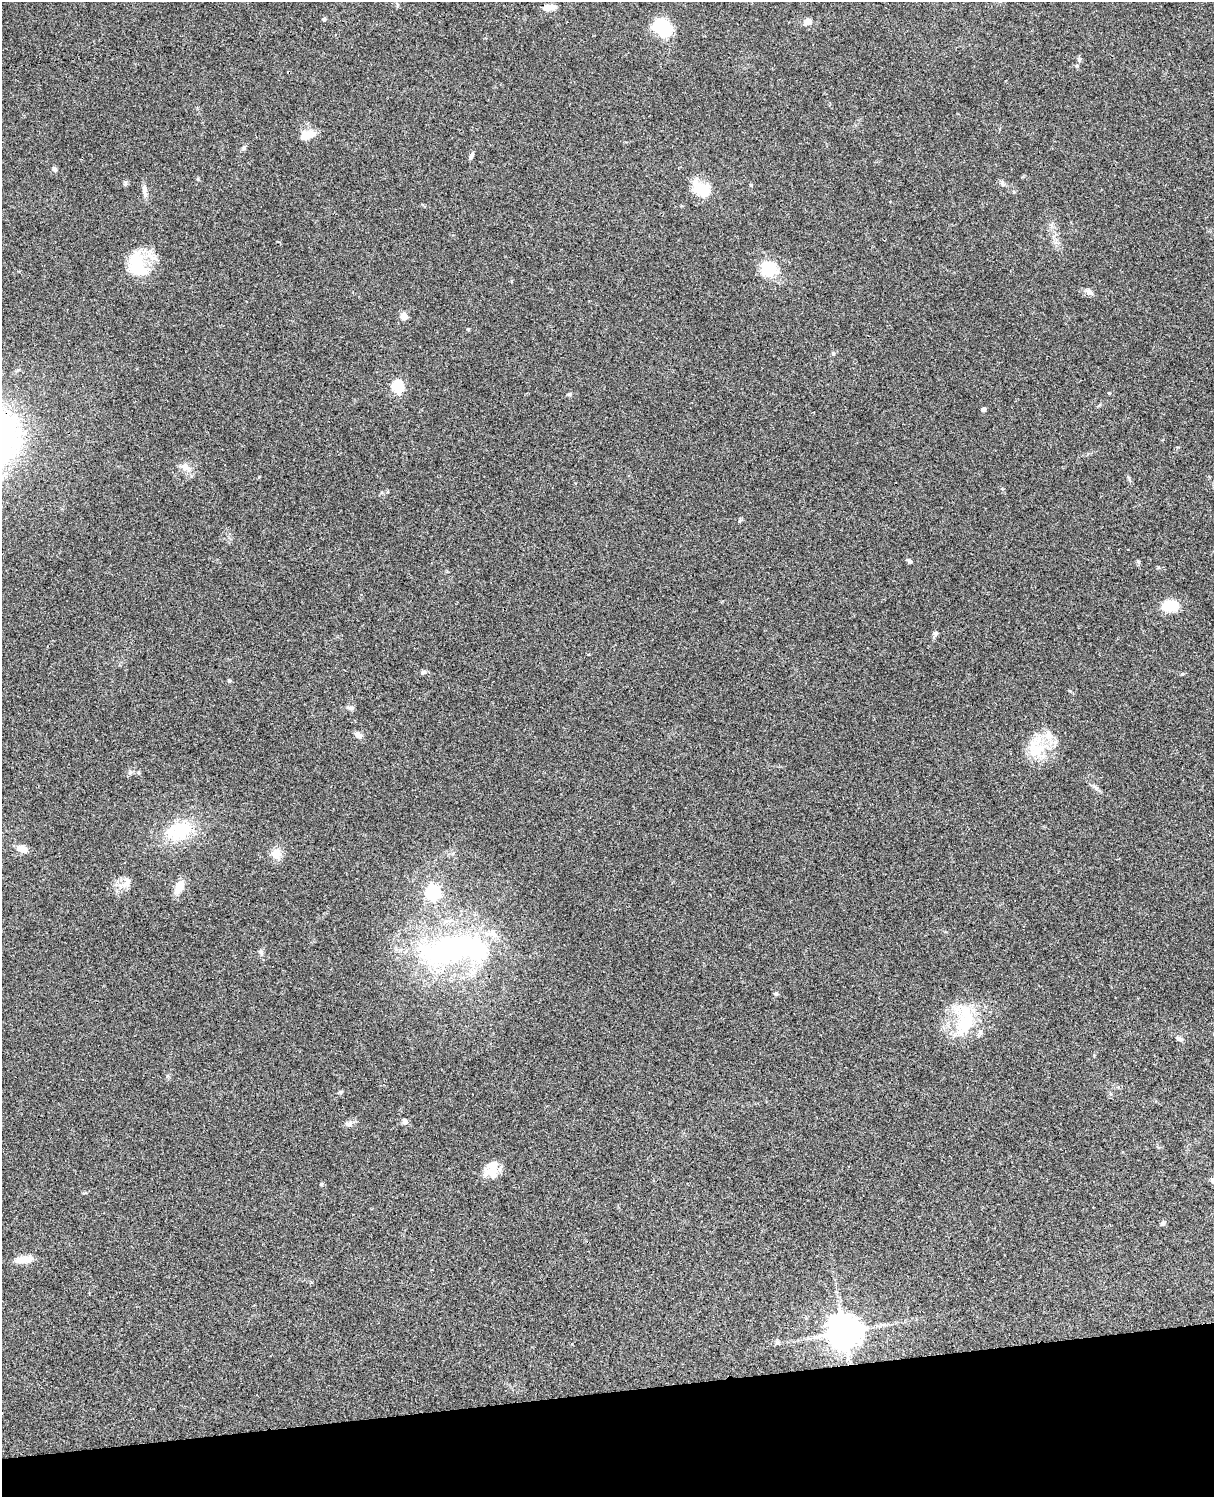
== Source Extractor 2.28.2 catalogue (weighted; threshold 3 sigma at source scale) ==
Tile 10 of 4 x 3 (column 2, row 3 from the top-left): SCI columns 1334-2545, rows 278-1772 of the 5088 x 4927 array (HDU 1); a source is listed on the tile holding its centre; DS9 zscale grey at full resolution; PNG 1216 x 1499 px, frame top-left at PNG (2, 2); no overlay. Shown black and unused: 7% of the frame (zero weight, under 3 of 4 exposures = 6% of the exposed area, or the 3 px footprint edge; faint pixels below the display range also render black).
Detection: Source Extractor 2.28.2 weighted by HDU 2 'WHT'; one run over the whole footprint, this tile lists its part. Background 0.0799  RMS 0.0058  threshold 0.0261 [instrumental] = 3 sigma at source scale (4.5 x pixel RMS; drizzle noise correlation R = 1.50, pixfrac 1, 0.05/0.05 arcsec/px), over >= 5 px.
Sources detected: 59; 1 inside a brighter object's white glare — not listed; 4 inside a brighter listed object's ellipse — not listed separately; the other 54 listed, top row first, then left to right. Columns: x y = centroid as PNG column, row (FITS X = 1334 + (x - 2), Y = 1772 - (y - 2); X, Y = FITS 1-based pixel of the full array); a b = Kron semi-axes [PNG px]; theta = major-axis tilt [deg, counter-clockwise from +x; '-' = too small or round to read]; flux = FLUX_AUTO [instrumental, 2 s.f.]
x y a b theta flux
549 7 16 7 6 4
324 19 4 4 - 1.1
807 21 10 8 27 3.6
662 27 18 14 -41 26
1079 60 7 4 89 1
306 135 21 10 18 6.9
244 148 7 6 - 1.2
471 156 7 5 71 1.4
54 169 6 5 - 1.6
751 185 4 4 - 0.61
702 189 16 10 -32 23
145 191 17 6 -82 2.9
137 264 29 17 -67 27
768 269 18 15 -21 19
1088 292 11 7 -30 2.4
404 316 5 5 - 12
468 329 5 3 - 0.51
833 353 6 4 0 0.75
398 387 6 6 - 57
1109 393 5 3 - 0.49
569 394 6 5 - 0.89
984 409 5 4 - 1.8
186 467 16 8 -26 4.3
909 561 7 4 -32 1.2
1138 561 6 5 - 0.81
1170 606 14 9 5 17
935 633 7 6 - 1.4
423 672 8 5 18 1.4
229 681 5 5 - 0.91
350 708 11 5 -8 1.4
358 735 9 6 -26 2.6
1036 747 36 23 88 20
130 772 7 6 - 1.4
1096 788 8 5 -45 1.6
179 831 39 25 19 29
22 849 12 7 -17 5.3
276 854 15 14 - 5.7
123 885 14 7 13 4.2
179 887 19 9 66 6.9
432 893 7 6 - 120
453 949 77 28 6 140
261 952 9 6 -64 1.5
776 994 5 5 - 1.1
966 1021 41 28 72 31
1179 1038 10 5 -26 1.6
340 1092 7 4 90 0.8
405 1121 7 6 - 1.9
349 1123 10 7 15 2.2
492 1170 21 15 89 9.8
1213 1180 7 5 -87 1.2
1162 1223 6 6 - 1.1
24 1259 21 7 6 7.4
844 1332 11 11 - 950
777 1342 6 6 - 1.1
Isophote crosses this tile's border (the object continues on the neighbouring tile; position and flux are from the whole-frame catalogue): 1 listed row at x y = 1213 1180
Unlisted compact peaks at least as high as the median listed source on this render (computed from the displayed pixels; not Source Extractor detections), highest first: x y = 1182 674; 321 1184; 1158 567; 198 179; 1002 182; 739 521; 1070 691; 259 477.